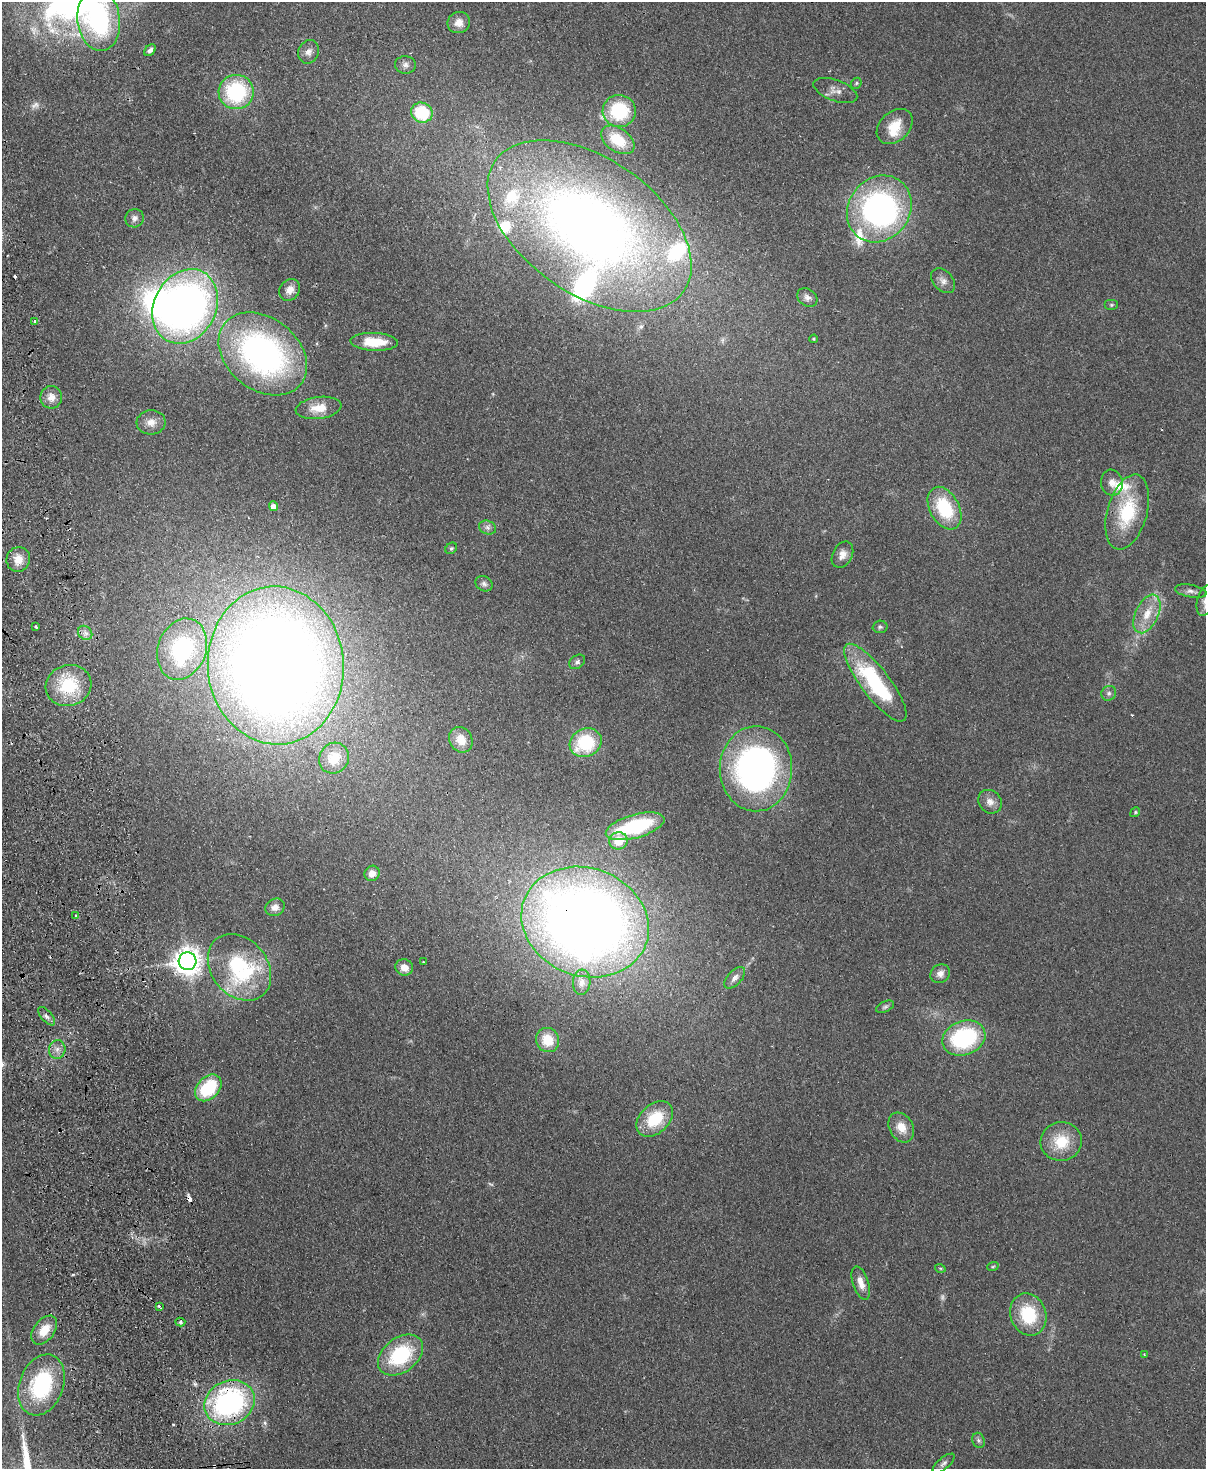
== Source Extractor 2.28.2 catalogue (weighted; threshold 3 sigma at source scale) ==
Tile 7 of 4 x 3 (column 3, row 2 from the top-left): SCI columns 2463-3666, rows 1619-3085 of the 4925 x 4814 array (HDU 1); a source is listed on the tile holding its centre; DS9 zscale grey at full resolution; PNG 1208 x 1471 px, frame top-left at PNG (2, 2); each listed source drawn as its Kron ellipse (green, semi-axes under 4 px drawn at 4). Shown black and unused: <1% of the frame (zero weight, under 2 of 3 exposures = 3% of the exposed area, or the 3 px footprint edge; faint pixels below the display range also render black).
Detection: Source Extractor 2.28.2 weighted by HDU 2 'WHT'; one run over the whole footprint, this tile lists its part. Background 0.112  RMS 0.0085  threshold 0.038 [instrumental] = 3 sigma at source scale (4.5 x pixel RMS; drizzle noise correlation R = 1.50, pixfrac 1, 0.05/0.05 arcsec/px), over >= 5 px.
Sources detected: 105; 3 too faint to see at this stretch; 2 inside a brighter object's white glare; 4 cosmic-ray / hot-pixel residue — neither listed nor drawn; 7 inside a brighter listed object's ellipse — not listed separately; the other 89 listed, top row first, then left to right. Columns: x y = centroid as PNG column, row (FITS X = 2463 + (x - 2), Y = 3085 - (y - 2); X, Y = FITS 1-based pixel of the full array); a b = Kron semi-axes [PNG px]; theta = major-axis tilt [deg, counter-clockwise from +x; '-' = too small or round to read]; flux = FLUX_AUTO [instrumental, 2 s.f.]
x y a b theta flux
99 20 31 21 -83 120
459 22 11 10 - 7.2
150 50 7 5 44 3.2
309 52 12 10 67 5.1
405 65 10 9 - 3.7
856 83 6 5 - 1.1
835 90 23 10 -20 6.8
236 92 17 17 - 74
619 111 16 16 - 48
422 113 11 10 - 41
895 126 20 15 44 18
618 140 19 11 -34 21
879 209 35 30 52 210
134 218 9 9 - 3.6
589 226 115 67 -35 710
943 281 14 9 -49 5.2
290 290 11 9 51 7
807 298 11 8 -38 3.8
1111 305 7 5 0 1.3
185 306 39 31 62 450
35 321 3 3 - 1.8
814 339 4 3 - 0.96
374 342 24 9 -2 22
263 354 49 36 -39 250
51 397 11 11 - 7.3
319 408 23 11 7 13
151 422 14 12 4 7.7
1112 483 13 11 -79 6.7
273 506 5 4 - 6.5
945 508 23 14 -62 47
1127 512 38 20 74 50
487 527 9 6 -21 2.9
451 548 6 5 - 1.3
842 555 14 10 62 6.3
18 559 12 11 - 10
484 584 9 7 -28 2.8
1191 591 16 6 -11 3.7
1205 601 15 8 76 4.8
1147 614 20 11 65 16
36 627 4 2 - 1
880 627 7 6 - 1.7
85 633 8 6 -46 3.3
182 649 31 24 70 86
577 662 8 6 36 2.3
276 665 79 68 -86 1400
875 683 47 14 -53 87
69 685 23 20 17 40
1109 693 8 7 - 2.5
461 740 13 11 -60 12
586 743 16 14 25 50
334 758 16 14 56 24
756 769 42 36 90 260
990 802 13 11 -44 6.2
1135 812 5 4 - 1.2
635 826 30 11 16 80
618 841 9 8 - 17
372 873 8 7 - 5.9
275 907 10 8 29 5
76 915 3 3 - 1.6
585 922 65 54 -20 1000
188 961 9 9 - 940
423 962 2 2 - 0.71
239 967 36 28 -50 91
404 967 9 8 - 8.5
940 974 10 9 - 4.8
735 978 13 7 47 4.7
582 982 12 8 85 5.3
885 1007 9 5 25 1.9
47 1016 11 5 -49 3.3
964 1038 22 17 20 86
548 1040 12 11 - 19
57 1049 9 8 - 4.8
208 1088 15 11 45 48
655 1119 21 14 43 31
901 1127 16 11 -60 12
1061 1141 21 19 8 25
993 1266 6 3 20 0.97
940 1268 5 3 - 0.82
861 1283 17 8 -72 8.4
159 1306 3 2 - 2.3
1028 1314 21 17 -69 40
180 1322 5 4 - 1.6
44 1330 16 10 53 15
1144 1354 3 2 - 0.7
400 1355 25 17 37 61
41 1385 31 22 70 81
229 1403 26 22 25 170
978 1440 8 6 -70 2.2
944 1463 13 5 39 2.8
Overlapping masked pixels (flux is a lower limit): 2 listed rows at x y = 585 922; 229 1403
Isophote crosses this tile's border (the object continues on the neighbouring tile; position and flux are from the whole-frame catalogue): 2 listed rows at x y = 99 20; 1205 601